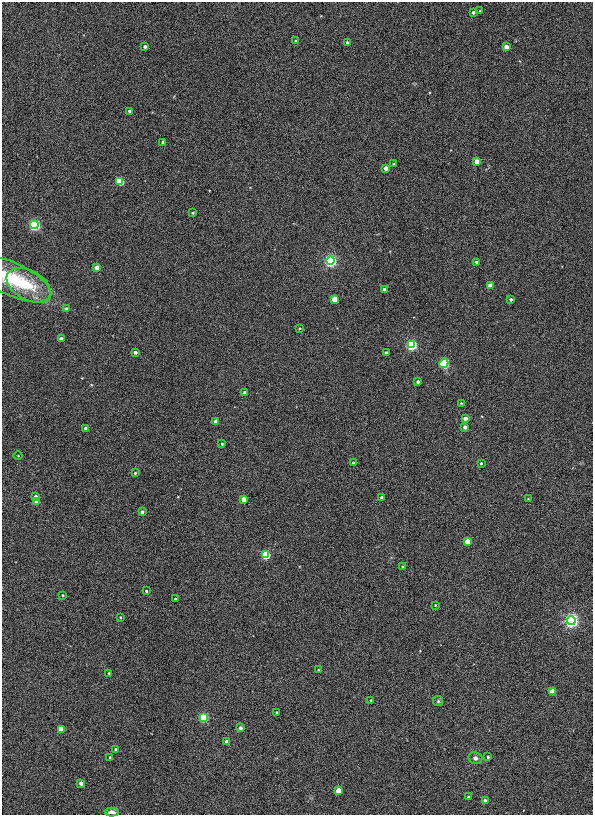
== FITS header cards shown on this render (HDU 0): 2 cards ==
NAXIS1  =                  591
NAXIS2  =                  813

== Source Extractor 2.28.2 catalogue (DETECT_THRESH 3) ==
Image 591 x 813 px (HDU 0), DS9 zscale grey, 1 PNG px = 1 image px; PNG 595 x 817 px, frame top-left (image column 1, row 813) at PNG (2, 2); each listed source drawn as its Kron ellipse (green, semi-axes under 4 px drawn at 4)
Background 7.03e-04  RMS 0.013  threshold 0.0378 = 3 sigma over >= 5 px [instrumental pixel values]
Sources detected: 76; all 76 listed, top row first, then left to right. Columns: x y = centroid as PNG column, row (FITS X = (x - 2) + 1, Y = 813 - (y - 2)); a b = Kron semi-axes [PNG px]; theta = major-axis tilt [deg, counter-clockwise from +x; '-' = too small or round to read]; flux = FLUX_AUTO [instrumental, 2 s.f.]
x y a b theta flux
480 11 3 2 - 0.74
473 12 3 3 - 3
296 41 4 4 - 1.2
347 42 3 3 - 1.1
145 47 3 3 - 3.4
506 47 4 4 - 12
129 111 3 3 - 2.6
163 142 3 3 - 2.8
477 161 4 4 - 13
393 164 3 3 - 0.88
386 168 4 4 - 9.7
120 181 4 4 - 69
193 213 3 3 - 1.3
34 225 4 4 - 300
331 261 4 4 - 390
476 262 3 3 - 2.4
97 267 4 4 - 11
12 279 43 16 -25 52
28 285 24 14 -30 24
490 286 4 4 - 18
384 289 3 3 - 4.1
334 299 4 4 - 25
511 299 3 3 - 2.5
66 309 4 4 - 2.4
299 328 3 3 - 0.93
61 339 4 3 - 4.3
412 345 4 4 - 230
135 352 3 3 - 3.5
386 353 3 3 - 3.2
444 363 5 4 - 170
418 382 3 3 - 2.5
245 393 4 3 - 5.4
461 403 4 4 - 0.75
465 418 4 3 - 6
216 421 4 4 - 11
465 427 3 3 - 4.6
85 428 3 3 - 1.8
222 444 3 3 - 1.3
18 456 4 3 - 0.57
353 463 3 3 - 2.1
481 463 3 3 - 0.9
135 473 3 3 - 1
36 497 3 3 - 4.7
382 497 3 3 - 5.2
244 499 4 4 - 14
528 499 2 2 - 0.49
36 502 4 4 - 7.2
142 512 3 3 - 3
467 541 4 4 - 20
265 555 4 4 - 110
403 566 3 3 - 1.1
146 591 3 3 - 1
63 595 3 3 - 1.1
175 599 3 3 - 1.6
435 605 3 3 - 0.65
120 617 3 3 - 0.92
571 621 4 4 - 570
318 670 3 2 - 0.61
109 673 3 2 - 0.91
552 691 4 4 - 25
371 700 3 3 - 0.97
438 701 5 5 - 1.2
277 712 3 3 - 1.2
204 717 4 4 - 120
240 728 3 3 - 3.7
61 729 4 4 - 20
227 742 4 4 - 14
116 749 3 3 - 1.5
110 757 3 3 - 0.84
488 757 3 3 - 1.5
475 758 7 6 - 2.7
81 783 3 3 - 5.3
339 791 4 4 - 27
468 797 3 3 - 0.98
485 801 3 3 - 4.5
112 812 7 4 -3 4.9
At the frame edge (FLAGS 8, measured only in part): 2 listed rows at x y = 12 279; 112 812